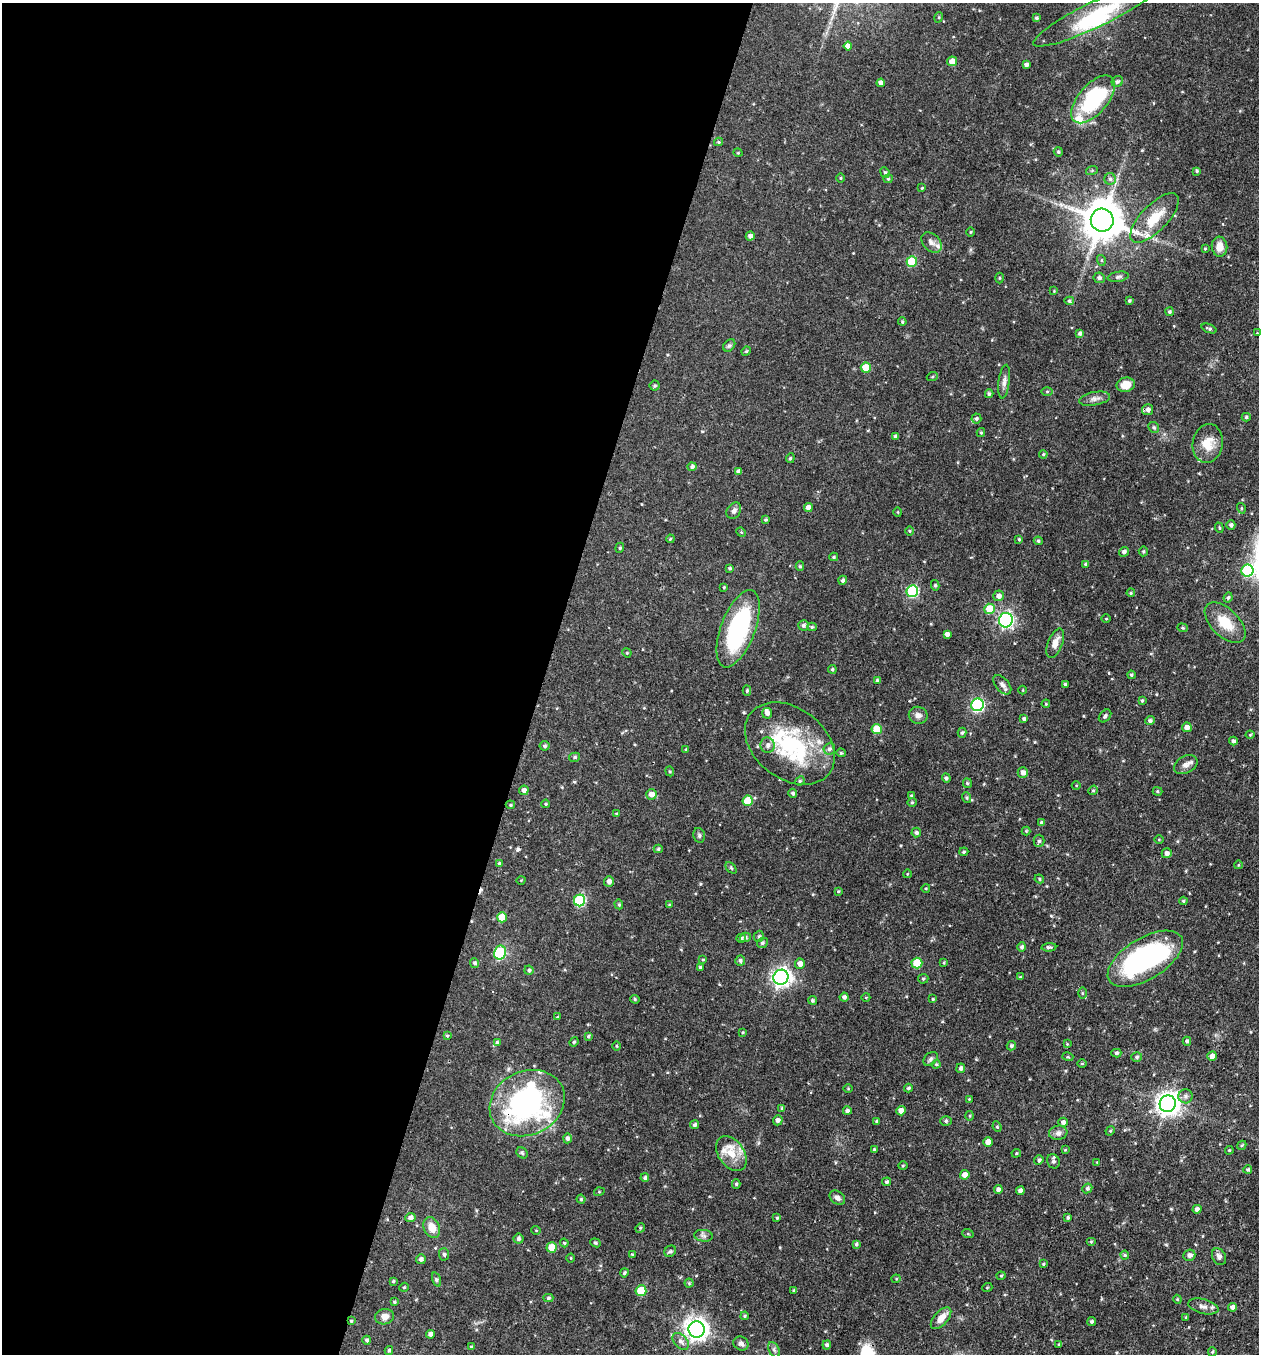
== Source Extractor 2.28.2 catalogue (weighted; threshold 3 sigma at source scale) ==
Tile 5 of 4 x 4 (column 1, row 2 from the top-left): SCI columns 266-1522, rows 2708-4059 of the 5429 x 5415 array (HDU 1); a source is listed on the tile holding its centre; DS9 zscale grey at full resolution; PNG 1261 x 1356 px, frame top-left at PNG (2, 3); each listed source drawn as its Kron ellipse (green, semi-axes under 4 px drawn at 4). Shown black and unused: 43% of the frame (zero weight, under 3 of 4 exposures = <1% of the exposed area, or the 3 px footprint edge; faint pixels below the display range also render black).
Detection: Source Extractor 2.28.2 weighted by HDU 2 'WHT'; one run over the whole footprint, this tile lists its part. Background 0.0468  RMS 0.0035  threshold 0.0157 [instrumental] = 3 sigma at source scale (4.5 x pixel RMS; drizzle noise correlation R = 1.50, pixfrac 1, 0.05/0.05 arcsec/px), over >= 5 px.
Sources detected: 319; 5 inside a brighter object's white glare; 2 cosmic-ray / hot-pixel residue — neither listed nor drawn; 4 inside a brighter listed object's ellipse — not listed separately; the other 308 listed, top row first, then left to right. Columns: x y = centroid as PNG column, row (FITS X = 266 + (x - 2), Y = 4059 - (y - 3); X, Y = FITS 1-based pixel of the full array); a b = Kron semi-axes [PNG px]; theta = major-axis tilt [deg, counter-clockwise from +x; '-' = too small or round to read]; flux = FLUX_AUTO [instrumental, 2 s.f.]
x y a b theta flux
1098 13 71 13 26 18
939 17 5 3 - 0.31
1036 18 3 3 - 0.6
848 46 4 4 - 2
952 61 5 5 - 2.7
1026 65 4 4 - 0.99
1117 81 6 5 - 0.79
881 83 4 4 - 1.6
1093 99 29 14 49 30
718 142 4 4 - 0.37
1058 152 4 4 - 0.5
738 153 5 3 - 0.27
1092 170 6 4 20 0.45
1197 171 3 3 - 0.43
885 172 5 4 - 0.52
840 178 4 3 - 0.33
888 179 4 4 - 0.4
1110 179 6 6 - 0.83
922 188 4 3 - 0.34
1154 218 32 13 46 10
1102 220 11 11 - 1100
970 232 4 3 - 0.32
750 236 4 4 - 1.2
931 242 12 8 -45 1.9
1219 247 10 8 -84 3.4
1205 249 4 4 - 0.35
1101 260 5 3 - 0.38
912 261 5 5 - 14
1118 277 10 5 9 0.9
999 278 5 3 - 0.35
1099 278 6 5 - 0.9
1054 291 3 3 - 0.24
1069 301 5 4 - 0.5
1129 301 4 3 - 0.49
1169 312 4 4 - 0.65
902 322 4 3 - 0.44
1209 328 8 4 -20 0.66
1080 333 4 4 - 0.89
1257 333 3 3 - 0.25
729 345 7 5 47 0.67
746 351 5 4 - 0.42
866 367 5 5 - 7.4
932 377 5 3 - 0.34
1004 382 17 5 82 1.6
1126 385 9 7 12 4.5
655 386 5 5 - 0.54
1047 391 5 4 - 0.41
989 394 4 3 - 0.56
1095 399 16 6 10 1.7
1148 410 5 5 - 1.4
1246 417 4 4 - 0.59
976 418 5 5 - 0.66
1154 427 6 5 - 0.57
981 433 4 4 - 0.44
895 436 4 3 - 0.75
1208 443 19 15 81 6.1
1043 454 4 4 - 0.37
790 458 5 4 - 0.49
692 467 4 4 - 0.83
738 471 4 4 - 1.3
808 508 4 4 - 2
1241 508 5 3 - 0.37
734 511 9 6 58 1.1
898 512 5 3 - 0.29
766 520 4 4 - 0.48
1231 525 5 4 - 0.93
1219 528 5 4 - 0.42
910 531 5 3 - 0.35
741 532 5 4 - 0.33
670 539 4 3 - 0.35
1019 539 4 4 - 0.42
1038 541 4 3 - 0.43
620 548 5 4 - 0.48
1143 551 5 5 - 0.51
1124 552 5 4 - 1.1
834 557 4 3 - 0.41
1085 564 4 3 - 0.49
800 566 5 4 - 0.52
730 568 4 3 - 0.43
1247 571 6 6 - 34
843 580 5 4 - 0.79
935 585 5 4 - 0.57
724 587 3 3 - 0.32
912 591 6 5 - 33
1131 593 4 3 - 0.37
999 596 5 5 - 1.4
1228 598 5 3 - 0.51
990 609 5 5 - 9
1106 619 4 3 - 0.31
1006 620 7 7 - 67
1225 623 25 13 -45 8.3
803 625 5 5 - 0.8
812 627 5 4 - 0.47
1182 628 5 4 - 0.44
738 629 41 17 69 43
947 634 4 4 - 1.3
1055 643 15 7 69 2.8
627 653 5 4 - 0.33
832 669 4 4 - 0.56
1131 675 4 3 - 0.5
877 680 4 3 - 0.61
1065 684 4 3 - 0.53
1002 685 11 6 -50 1.4
1023 690 4 3 - 0.26
747 691 5 4 - 0.5
1142 700 4 3 - 0.4
1046 704 4 4 - 0.36
978 705 6 6 - 49
767 713 5 5 - 1.3
918 715 9 8 - 1.6
1105 716 7 5 47 0.76
1024 719 4 4 - 0.8
1150 721 5 4 - 0.8
1187 727 5 4 - 1.7
877 729 5 5 - 7.6
962 733 5 4 - 0.52
1250 735 4 4 - 0.35
1233 741 4 4 - 0.87
790 744 49 35 -37 34
768 745 8 7 - 1.5
545 746 5 5 - 0.67
686 749 3 3 - 0.31
829 749 6 5 - 1
841 753 4 4 - 0.38
575 757 5 4 - 0.65
1186 765 12 8 29 1.9
670 771 5 4 - 0.43
1023 773 5 5 - 1.6
946 778 4 4 - 0.74
800 781 5 4 - 0.46
967 783 5 4 - 0.4
1076 785 4 3 - 0.28
524 790 5 4 - 1.4
1093 790 5 4 - 0.49
1157 791 5 4 - 0.42
793 793 4 4 - 0.84
651 794 5 5 - 2.4
911 795 4 3 - 0.34
967 798 5 3 - 0.44
748 801 5 5 - 9.6
912 802 4 4 - 0.39
546 804 4 3 - 0.41
510 805 5 4 - 0.47
617 814 4 3 - 0.54
1042 823 4 4 - 0.94
1026 831 4 4 - 0.32
916 833 5 4 - 0.76
699 835 7 5 -77 0.68
1159 839 4 3 - 0.28
1039 841 6 5 - 0.84
658 849 4 4 - 0.5
964 852 4 3 - 0.43
1167 853 5 5 - 1.3
499 864 4 4 - 0.63
1238 865 4 3 - 0.28
731 868 6 4 -45 0.47
907 874 4 3 - 0.25
1039 879 5 4 - 0.43
521 880 4 3 - 0.27
609 881 5 5 - 1.4
926 888 4 3 - 0.28
838 891 3 3 - 0.34
580 900 6 5 - 28
1183 901 4 4 - 0.47
619 904 5 4 - 0.47
669 905 4 4 - 0.37
502 917 5 5 - 6.1
759 936 5 5 - 0.63
745 937 6 4 17 0.66
741 938 5 3 - 0.69
762 943 5 5 - 0.72
1022 947 5 4 - 0.79
1049 947 7 4 4 0.69
500 952 7 6 - 21
1145 959 42 20 31 65
703 960 4 3 - 0.33
740 960 5 5 - 0.83
475 963 5 4 - 0.75
917 963 5 5 - 11
944 963 3 2 - 0.34
800 964 5 5 - 1.8
700 967 3 3 - 0.42
529 970 4 4 - 0.64
781 977 7 7 - 150
1020 977 4 4 - 0.34
923 979 5 5 - 0.46
1082 993 5 4 - 0.44
844 997 4 4 - 0.9
866 997 4 3 - 0.28
635 999 5 4 - 0.48
933 999 4 3 - 0.36
812 1000 4 4 - 0.58
557 1017 3 3 - 0.3
743 1032 4 3 - 0.36
447 1036 4 3 - 0.41
588 1036 4 4 - 0.53
1187 1041 4 4 - 0.71
497 1042 4 4 - 0.43
574 1042 5 4 - 0.44
1067 1044 4 4 - 0.31
616 1046 4 3 - 0.34
1011 1046 5 4 - 0.65
1116 1053 5 4 - 0.57
1212 1056 5 4 - 1.9
1068 1057 5 3 - 0.34
1137 1057 5 5 - 0.62
931 1059 8 5 42 0.86
936 1064 4 4 - 0.44
1082 1064 5 3 - 0.32
961 1068 5 4 - 0.93
848 1088 5 3 - 0.27
908 1088 4 3 - 0.53
1185 1096 7 7 - 1.1
969 1099 3 3 - 0.22
527 1103 39 32 25 72
1168 1104 8 8 - 250
782 1108 4 3 - 0.57
847 1111 4 4 - 0.86
901 1111 5 4 - 2.3
970 1116 5 3 - 0.35
778 1120 5 4 - 1
877 1121 3 3 - 0.45
946 1121 6 5 - 0.63
1063 1122 5 4 - 0.99
695 1125 4 4 - 0.7
997 1127 5 4 - 0.49
1110 1131 5 3 - 0.36
1058 1133 9 7 8 1.3
567 1138 5 4 - 0.95
988 1142 5 4 - 3.2
1242 1145 5 3 - 0.4
874 1150 3 3 - 0.54
1065 1150 4 4 - 0.28
1229 1150 4 3 - 0.33
522 1153 6 5 - 0.53
1016 1153 5 4 - 0.4
731 1154 19 13 -55 5.9
1039 1160 5 4 - 0.71
1053 1161 7 6 - 0.86
1097 1162 4 4 - 0.28
903 1166 5 3 - 0.33
1248 1169 4 4 - 0.56
965 1175 5 4 - 2.7
645 1178 4 4 - 0.69
887 1182 4 4 - 0.65
736 1184 5 4 - 0.53
1087 1188 5 4 - 0.68
998 1190 4 4 - 1.2
1020 1191 4 4 - 1.2
599 1192 5 3 - 0.31
837 1198 8 6 -36 1.2
581 1199 4 4 - 0.48
1197 1209 4 4 - 1.2
410 1217 5 4 - 1.3
1068 1217 3 3 - 0.54
777 1218 3 3 - 0.45
432 1227 11 8 -65 4.2
640 1228 5 4 - 0.42
536 1230 4 3 - 0.24
968 1234 6 3 -19 0.35
704 1236 9 6 -7 1
518 1239 5 5 - 0.79
1091 1242 5 4 - 0.43
564 1243 4 3 - 0.34
595 1243 5 4 - 0.47
856 1244 4 3 - 0.54
551 1247 5 5 - 5.8
670 1251 6 5 - 0.6
444 1254 6 5 - 0.53
632 1255 4 3 - 0.35
1125 1255 4 4 - 0.42
1189 1255 6 5 - 1.2
1219 1257 9 6 -63 1.3
571 1258 4 3 - 0.29
421 1259 5 4 - 0.97
1043 1264 4 3 - 0.39
624 1273 4 4 - 0.65
1001 1276 4 4 - 0.38
896 1279 4 4 - 0.34
437 1280 7 3 -71 0.55
393 1281 3 3 - 0.4
689 1283 4 4 - 0.4
404 1287 5 4 - 0.4
987 1288 5 3 - 0.28
794 1290 3 3 - 0.45
641 1291 5 5 - 12
548 1298 5 4 - 0.62
1177 1299 4 3 - 0.33
394 1302 4 4 - 0.31
1203 1306 15 7 -14 1.9
1233 1307 4 4 - 1.5
745 1316 4 3 - 0.43
384 1317 9 7 9 2.2
1186 1317 3 3 - 0.33
941 1318 13 6 48 3.6
351 1321 3 3 - 0.41
1092 1321 4 4 - 0.66
697 1329 8 8 - 220
430 1334 4 4 - 1.6
367 1340 4 4 - 0.72
681 1341 10 6 -46 1.4
741 1343 8 6 -35 1.2
827 1345 4 4 - 0.79
1059 1345 4 3 - 0.53
471 1347 4 4 - 0.52
389 1350 4 4 - 0.61
774 1350 8 5 -65 0.87
1212 1352 4 4 - 0.42
Overlapping masked pixels (flux is a lower limit): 2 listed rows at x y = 527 1103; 351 1321